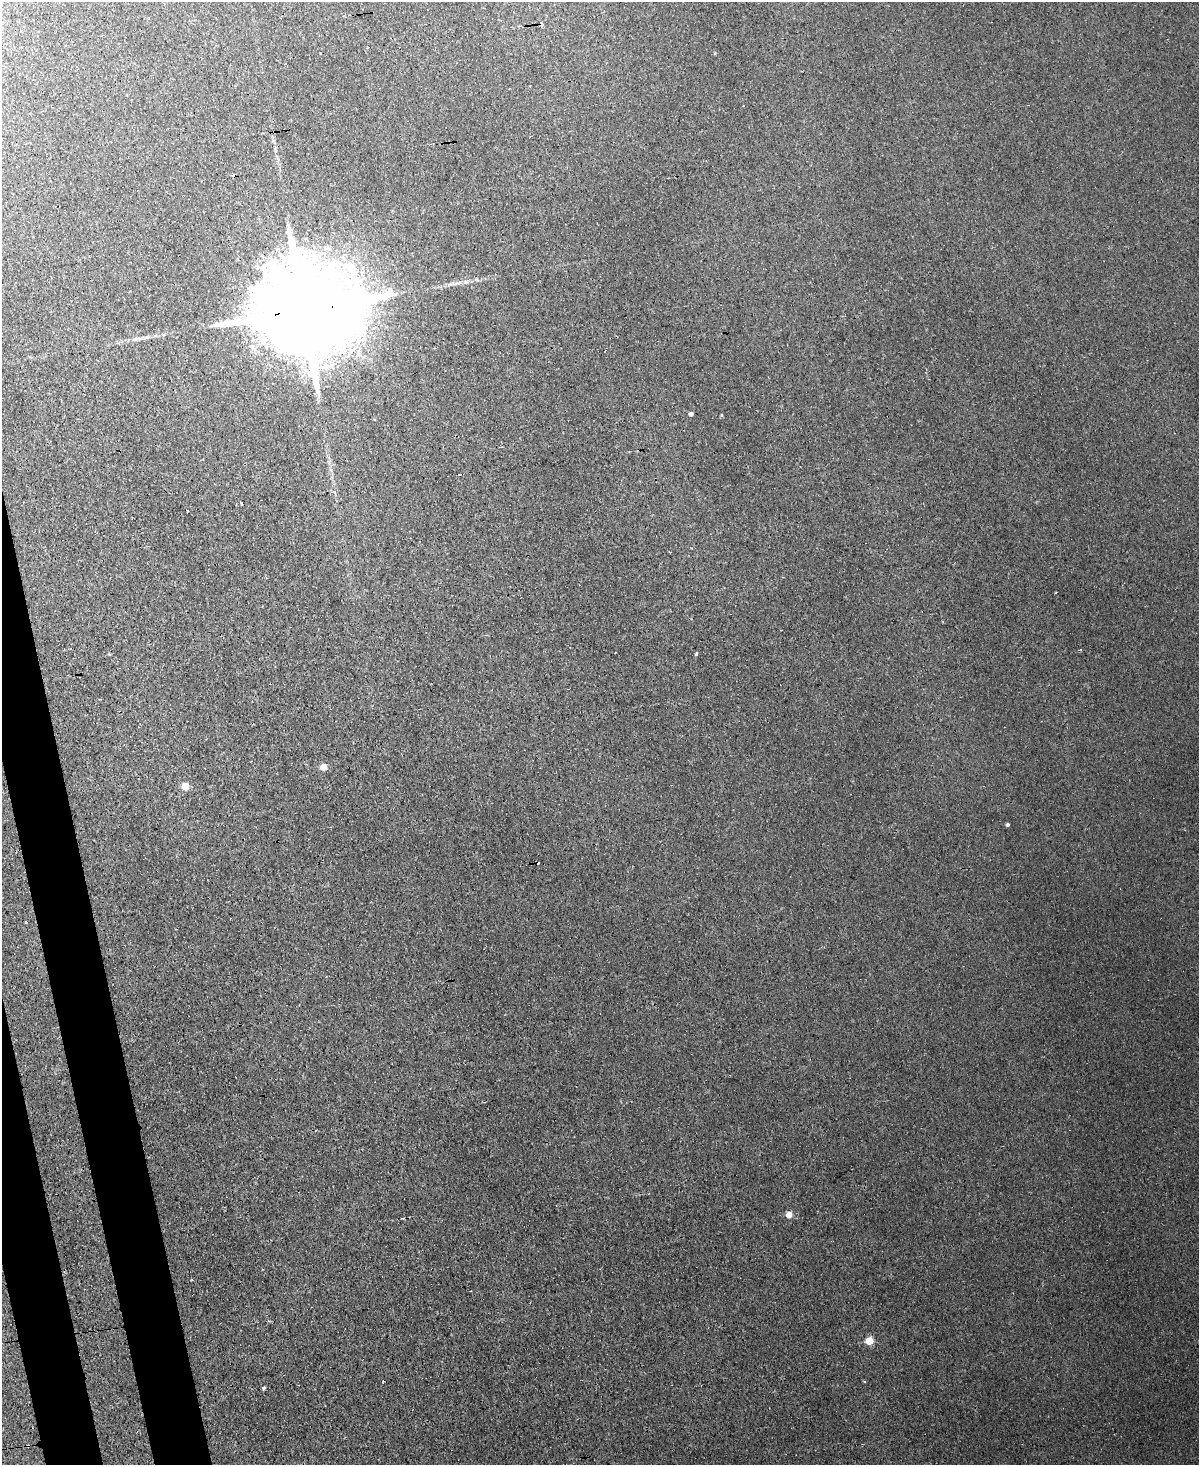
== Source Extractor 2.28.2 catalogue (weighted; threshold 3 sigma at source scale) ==
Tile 7 of 4 x 3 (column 3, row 2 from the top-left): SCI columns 2511-3707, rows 1825-3287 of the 5022 x 4996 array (HDU 1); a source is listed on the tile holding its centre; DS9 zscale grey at full resolution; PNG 1201 x 1467 px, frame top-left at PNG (2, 2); no overlay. Shown black and unused: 4% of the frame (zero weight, under 3 of 4 exposures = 12% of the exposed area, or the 3 px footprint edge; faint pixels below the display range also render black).
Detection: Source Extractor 2.28.2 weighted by HDU 2 'WHT'; one run over the whole footprint, this tile lists its part. Background 0.0188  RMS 0.003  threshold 0.0135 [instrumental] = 3 sigma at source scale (4.5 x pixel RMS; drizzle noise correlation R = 1.50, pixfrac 1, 0.05/0.05 arcsec/px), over >= 5 px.
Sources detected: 15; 3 cosmic-ray / hot-pixel residue — not listed; the other 12 listed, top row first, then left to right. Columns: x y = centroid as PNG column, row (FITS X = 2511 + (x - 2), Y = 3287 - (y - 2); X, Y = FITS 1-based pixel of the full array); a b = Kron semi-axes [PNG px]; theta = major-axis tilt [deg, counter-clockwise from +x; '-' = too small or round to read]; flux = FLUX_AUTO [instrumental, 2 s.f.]
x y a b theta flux
305 310 41 20 7 11000
691 414 4 4 - 0.72
242 503 3 2 - 0.36
696 653 4 3 - 0.43
323 767 6 5 - 3.2
185 786 5 5 - 4.5
1007 825 4 3 - 0.49
26 922 3 2 - 0.24
789 1215 5 4 - 3.7
869 1341 5 5 - 6.8
864 1382 3 2 - 0.38
263 1388 3 3 - 0.61
Overlapping masked pixels (flux is a lower limit): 1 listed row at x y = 305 310